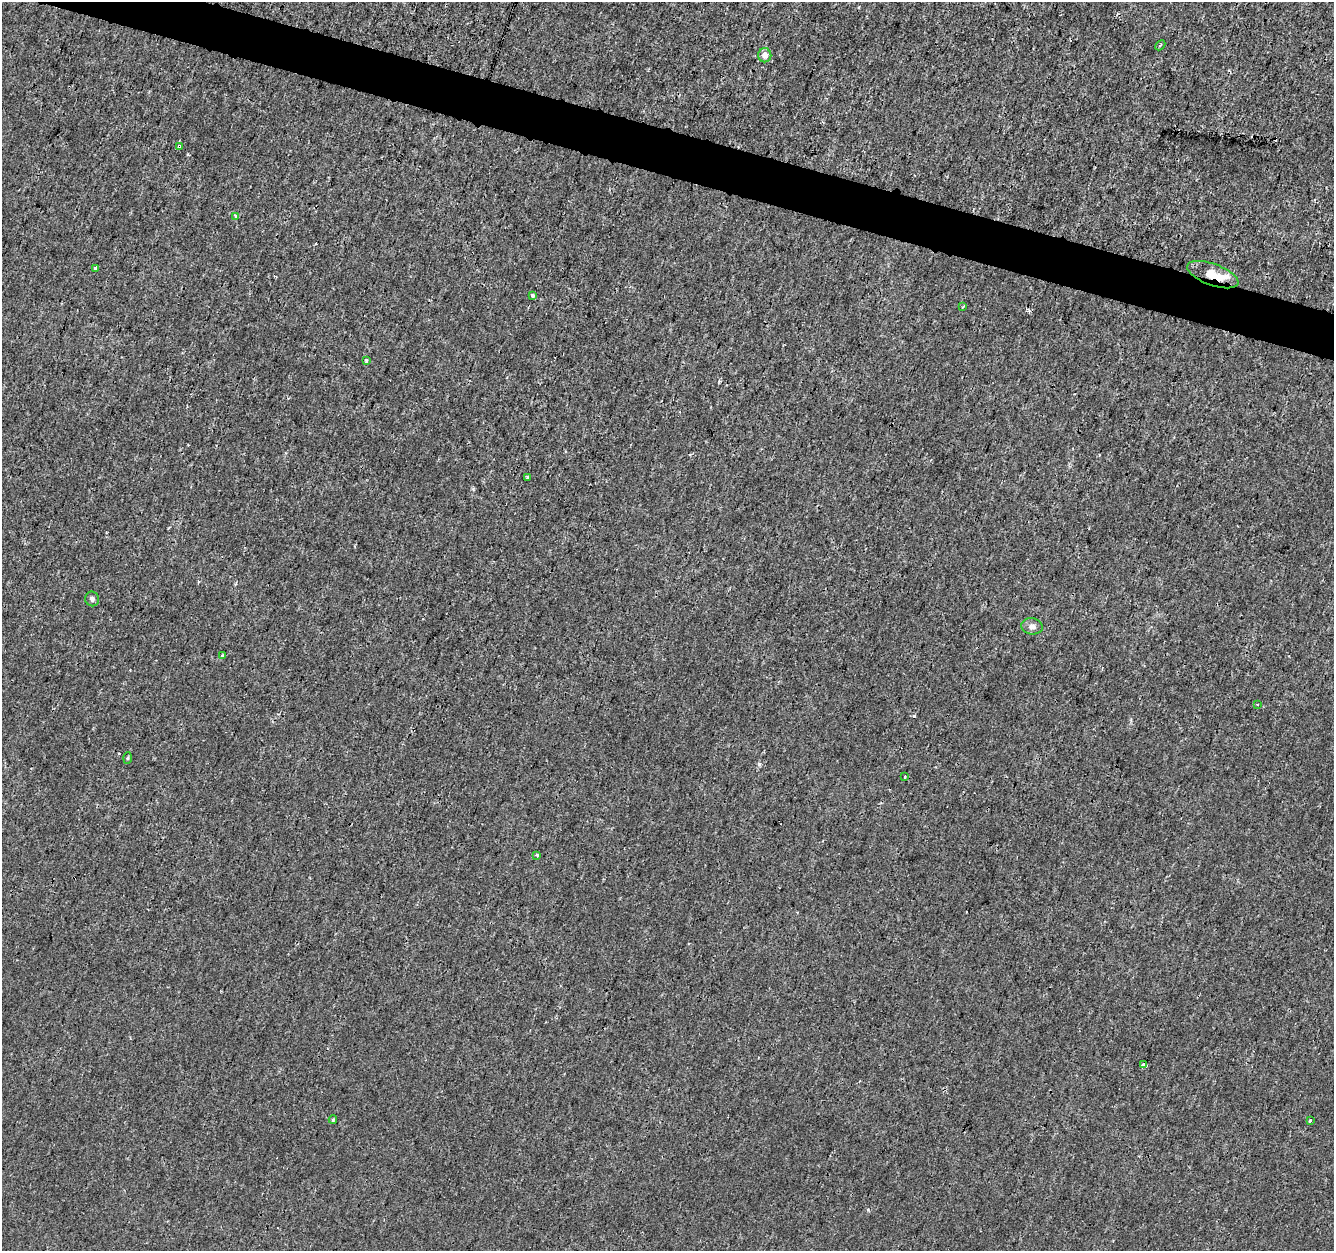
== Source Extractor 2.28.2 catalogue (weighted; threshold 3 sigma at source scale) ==
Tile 11 of 4 x 4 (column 3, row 3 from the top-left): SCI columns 2663-3994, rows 1469-2717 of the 5333 x 5498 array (HDU 1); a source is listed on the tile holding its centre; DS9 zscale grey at full resolution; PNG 1336 x 1253 px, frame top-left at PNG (2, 2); each listed source drawn as its Kron ellipse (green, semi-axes under 4 px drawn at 4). Shown black and unused: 3% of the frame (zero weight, under 3 of 4 exposures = <1% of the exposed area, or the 3 px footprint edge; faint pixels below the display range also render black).
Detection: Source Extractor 2.28.2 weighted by HDU 2 'WHT'; one run over the whole footprint, this tile lists its part. Background 7.81e-05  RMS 0.0014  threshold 0.00641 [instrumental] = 3 sigma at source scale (4.5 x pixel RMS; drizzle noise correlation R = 1.50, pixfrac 1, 0.0396/0.0396 arcsec/px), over >= 5 px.
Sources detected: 26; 5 cosmic-ray / hot-pixel residue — neither listed nor drawn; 1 inside a brighter listed object's ellipse — not listed separately; the other 20 listed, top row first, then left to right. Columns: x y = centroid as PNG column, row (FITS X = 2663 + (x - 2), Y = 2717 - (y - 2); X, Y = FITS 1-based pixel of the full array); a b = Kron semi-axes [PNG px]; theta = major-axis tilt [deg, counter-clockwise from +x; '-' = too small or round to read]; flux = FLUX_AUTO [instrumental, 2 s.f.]
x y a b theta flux
1160 45 6 2 45 0.14
765 55 7 6 - 0.84
180 146 4 3 - 1.5
235 216 3 3 - 0.95
95 269 4 3 - 0.76
1213 275 27 10 -20 2.7
532 296 3 3 - 1.5
963 306 3 2 - 0.1
366 361 3 3 - 0.34
527 477 3 3 - 0.28
92 599 7 6 - 0.41
1032 626 11 8 -7 0.65
223 656 4 4 - 0.31
1257 704 3 2 - 0.13
128 758 5 3 - 0.15
905 776 3 3 - 0.4
537 855 4 3 - 0.17
1143 1065 3 3 - 14
333 1120 4 3 - 0.17
1310 1121 3 3 - 0.98
Overlapping masked pixels (flux is a lower limit): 2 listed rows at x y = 180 146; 1213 275